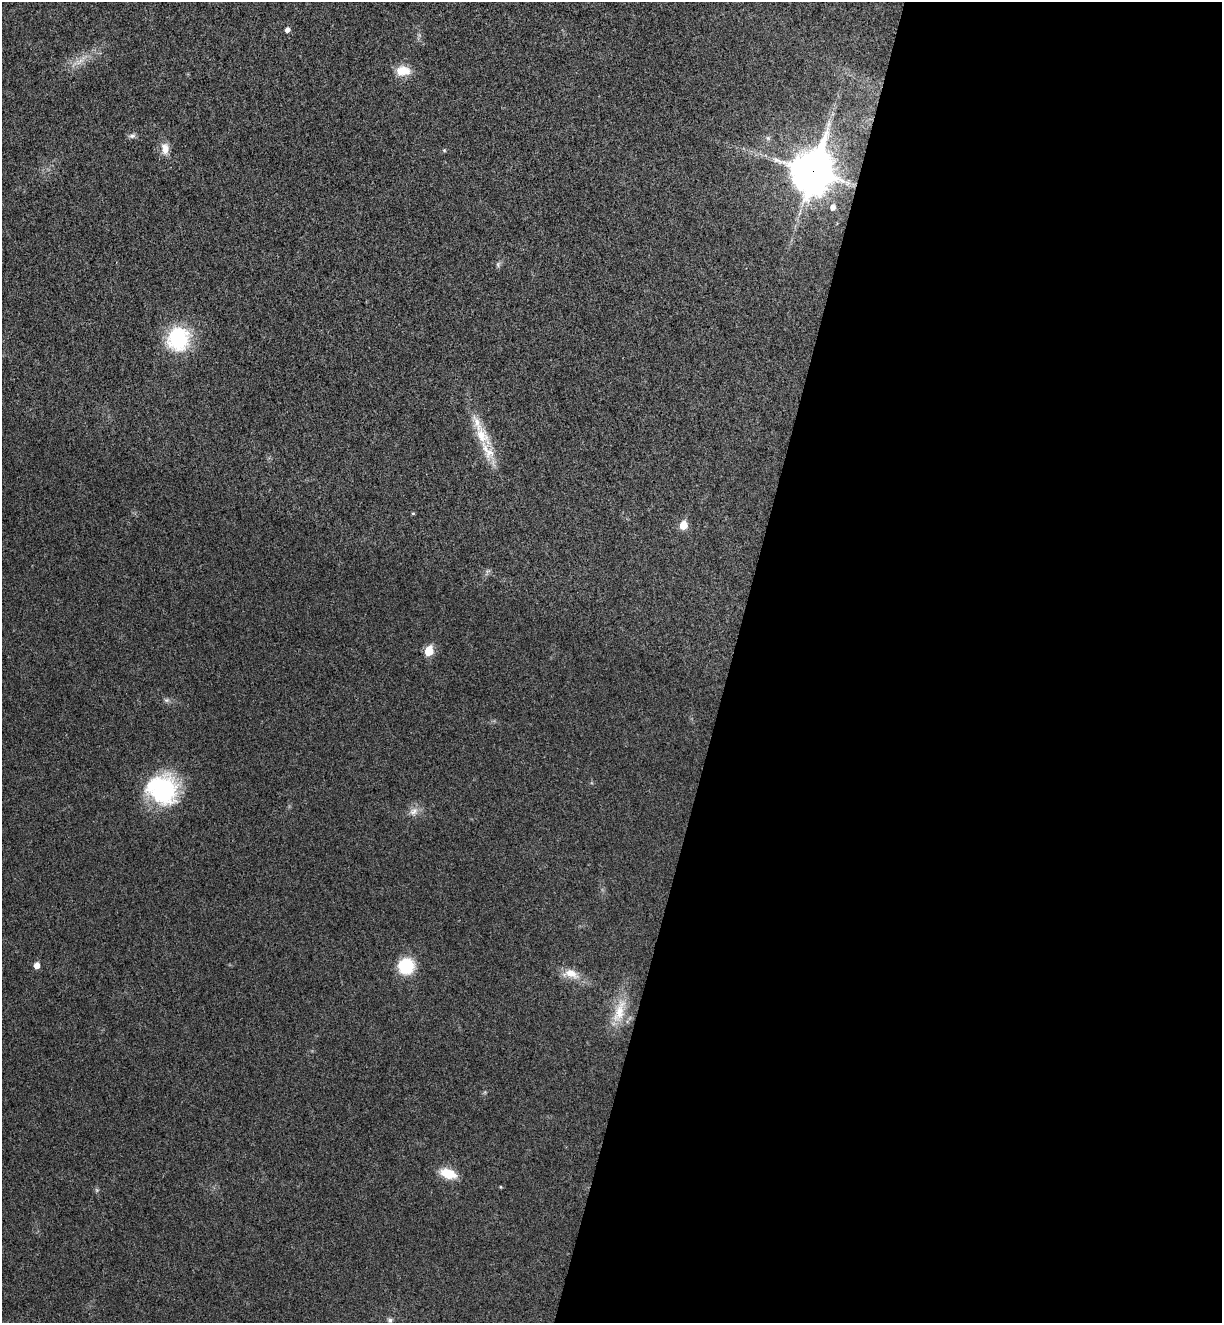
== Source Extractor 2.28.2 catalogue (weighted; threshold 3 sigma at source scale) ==
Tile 12 of 4 x 4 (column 4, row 3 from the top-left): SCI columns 3848-5067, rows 1347-2667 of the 5380 x 5331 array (HDU 1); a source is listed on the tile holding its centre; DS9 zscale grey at full resolution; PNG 1224 x 1325 px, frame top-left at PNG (2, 2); no overlay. Shown black and unused: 40% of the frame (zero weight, under 3 of 4 exposures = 6% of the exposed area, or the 3 px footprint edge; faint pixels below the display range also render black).
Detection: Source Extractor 2.28.2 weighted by HDU 2 'WHT'; one run over the whole footprint, this tile lists its part. Background 0.0355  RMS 0.0053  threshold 0.0239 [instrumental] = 3 sigma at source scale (4.5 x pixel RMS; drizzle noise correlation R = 1.50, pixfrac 1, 0.05/0.05 arcsec/px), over >= 5 px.
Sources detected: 26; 2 inside a brighter listed object's ellipse — not listed separately; the other 24 listed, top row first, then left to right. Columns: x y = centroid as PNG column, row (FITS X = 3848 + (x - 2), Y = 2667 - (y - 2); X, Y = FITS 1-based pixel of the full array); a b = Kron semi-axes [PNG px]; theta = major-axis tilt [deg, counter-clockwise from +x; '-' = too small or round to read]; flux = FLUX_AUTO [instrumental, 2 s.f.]
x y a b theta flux
287 30 5 5 - 2.1
80 61 14 5 41 3.5
403 71 19 12 -1 8.2
132 136 9 7 9 1.7
165 149 14 9 -87 5.3
444 150 5 5 - 0.63
813 171 17 14 74 1300
833 207 6 5 - 2.4
498 264 8 5 67 1.2
178 339 26 23 80 38
482 435 29 15 -56 13
413 513 4 4 - 0.55
683 525 6 5 - 12
429 651 6 5 - 19
167 700 7 5 11 1.2
163 789 33 30 -40 57
414 811 13 10 31 3.9
37 965 5 5 - 4.3
406 966 15 14 - 23
571 973 22 12 -14 7.9
619 1011 40 14 73 15
448 1173 21 11 -19 9.9
501 1187 5 3 - 0.42
390 1320 8 6 -75 1.5
Overlapping masked pixels (flux is a lower limit): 1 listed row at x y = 813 171